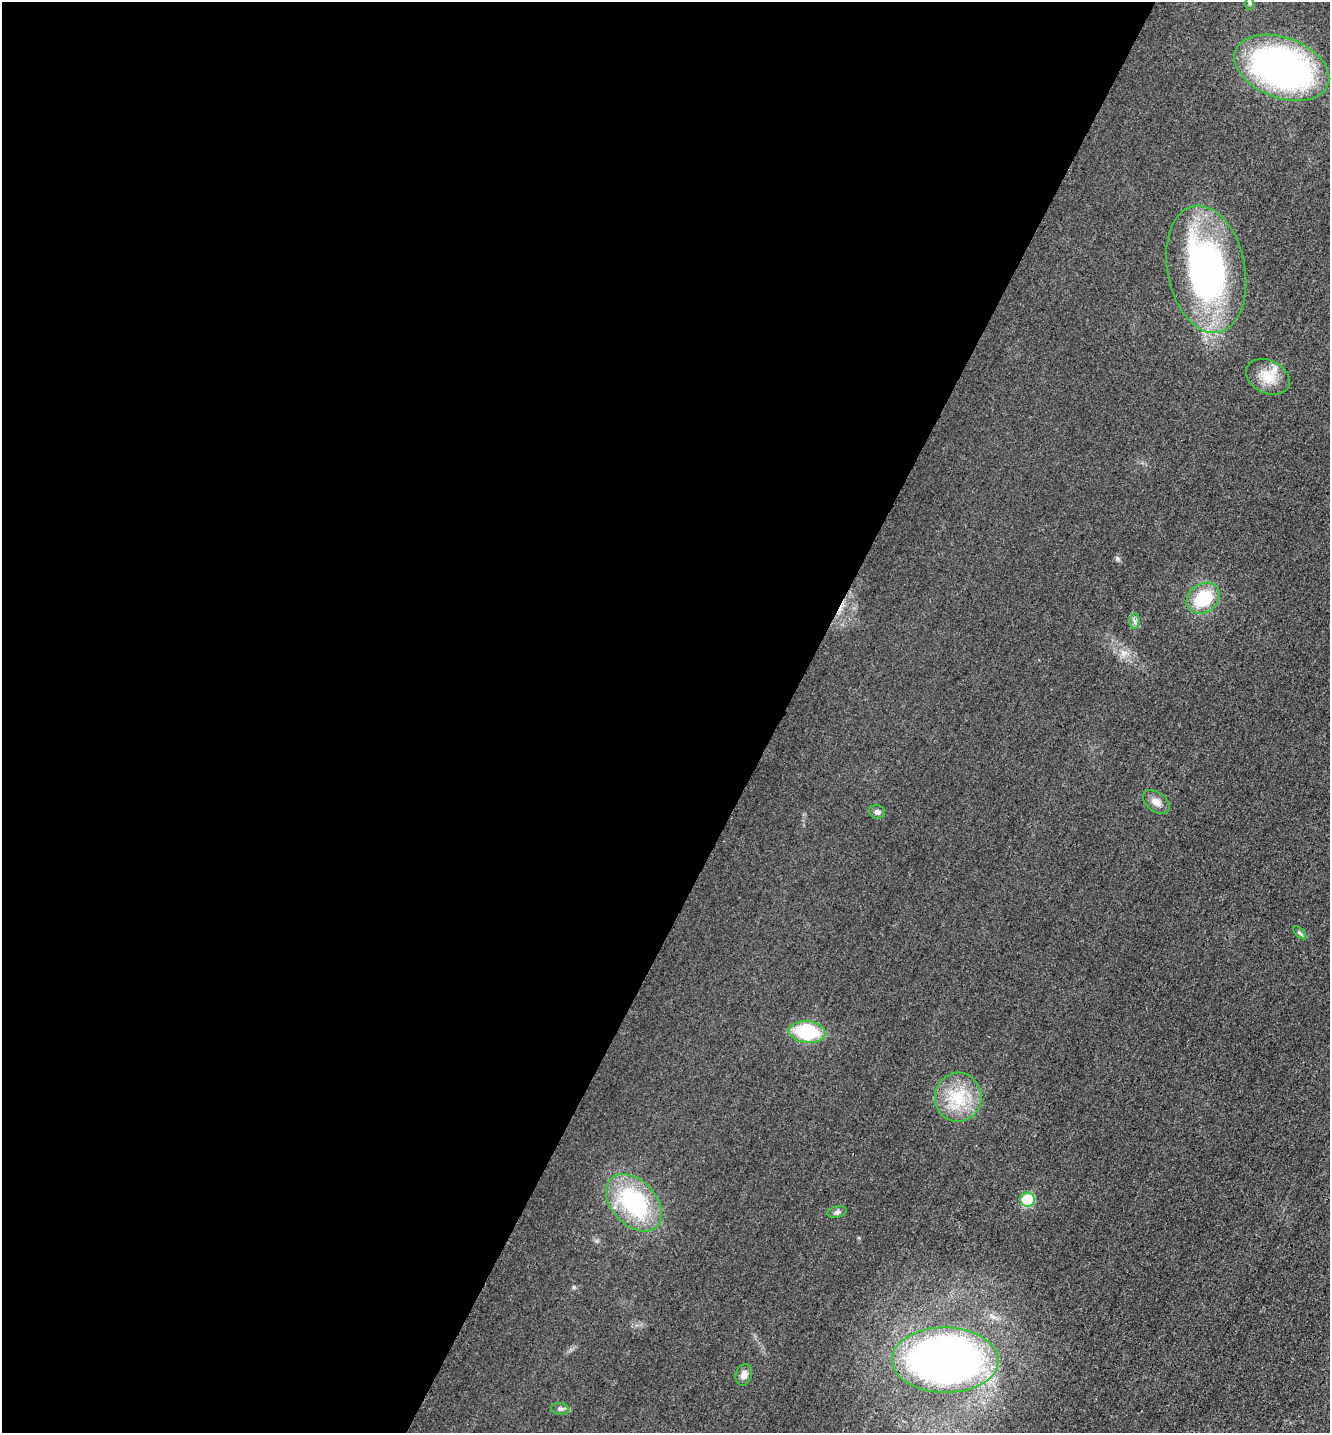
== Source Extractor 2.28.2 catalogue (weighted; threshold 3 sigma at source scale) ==
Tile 5 of 4 x 4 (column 1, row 2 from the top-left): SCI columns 166-1493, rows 2886-4316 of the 5778 x 5772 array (HDU 1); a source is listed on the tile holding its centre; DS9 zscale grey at full resolution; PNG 1332 x 1435 px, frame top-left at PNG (2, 2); each listed source drawn as its Kron ellipse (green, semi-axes under 4 px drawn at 4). Shown black and unused: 59% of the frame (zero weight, under 3 of 4 exposures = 2% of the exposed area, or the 3 px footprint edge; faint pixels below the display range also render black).
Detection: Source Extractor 2.28.2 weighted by HDU 2 'WHT'; one run over the whole footprint, this tile lists its part. Background 0.0185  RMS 0.0056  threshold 0.0254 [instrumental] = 3 sigma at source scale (4.5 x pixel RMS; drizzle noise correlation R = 1.50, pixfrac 1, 0.05/0.05 arcsec/px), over >= 5 px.
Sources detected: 18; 1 inside a brighter listed object's ellipse — not listed separately; the other 17 listed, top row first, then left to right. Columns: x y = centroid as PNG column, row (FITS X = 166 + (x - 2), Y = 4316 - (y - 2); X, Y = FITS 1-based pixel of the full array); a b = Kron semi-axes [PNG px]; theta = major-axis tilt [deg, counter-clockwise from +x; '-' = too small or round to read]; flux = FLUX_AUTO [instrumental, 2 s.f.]
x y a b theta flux
1250 3 6 4 -89 0.92
1282 68 49 30 -20 200
1206 269 64 39 -79 170
1268 377 23 16 -26 12
1203 598 18 14 37 24
1135 621 7 5 -89 1.5
1156 802 15 9 -37 4.1
877 812 8 6 -13 2
1300 933 8 4 -45 1
807 1032 18 11 -6 34
958 1097 24 23 - 23
1028 1200 7 7 - 21
634 1203 33 22 -47 60
837 1212 9 5 15 1.6
945 1360 53 32 -1 330
744 1375 11 8 72 3.5
560 1409 9 5 -8 1.6
Unlisted compact peaks at least as high as the median listed source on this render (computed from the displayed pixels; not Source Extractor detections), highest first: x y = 1117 558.